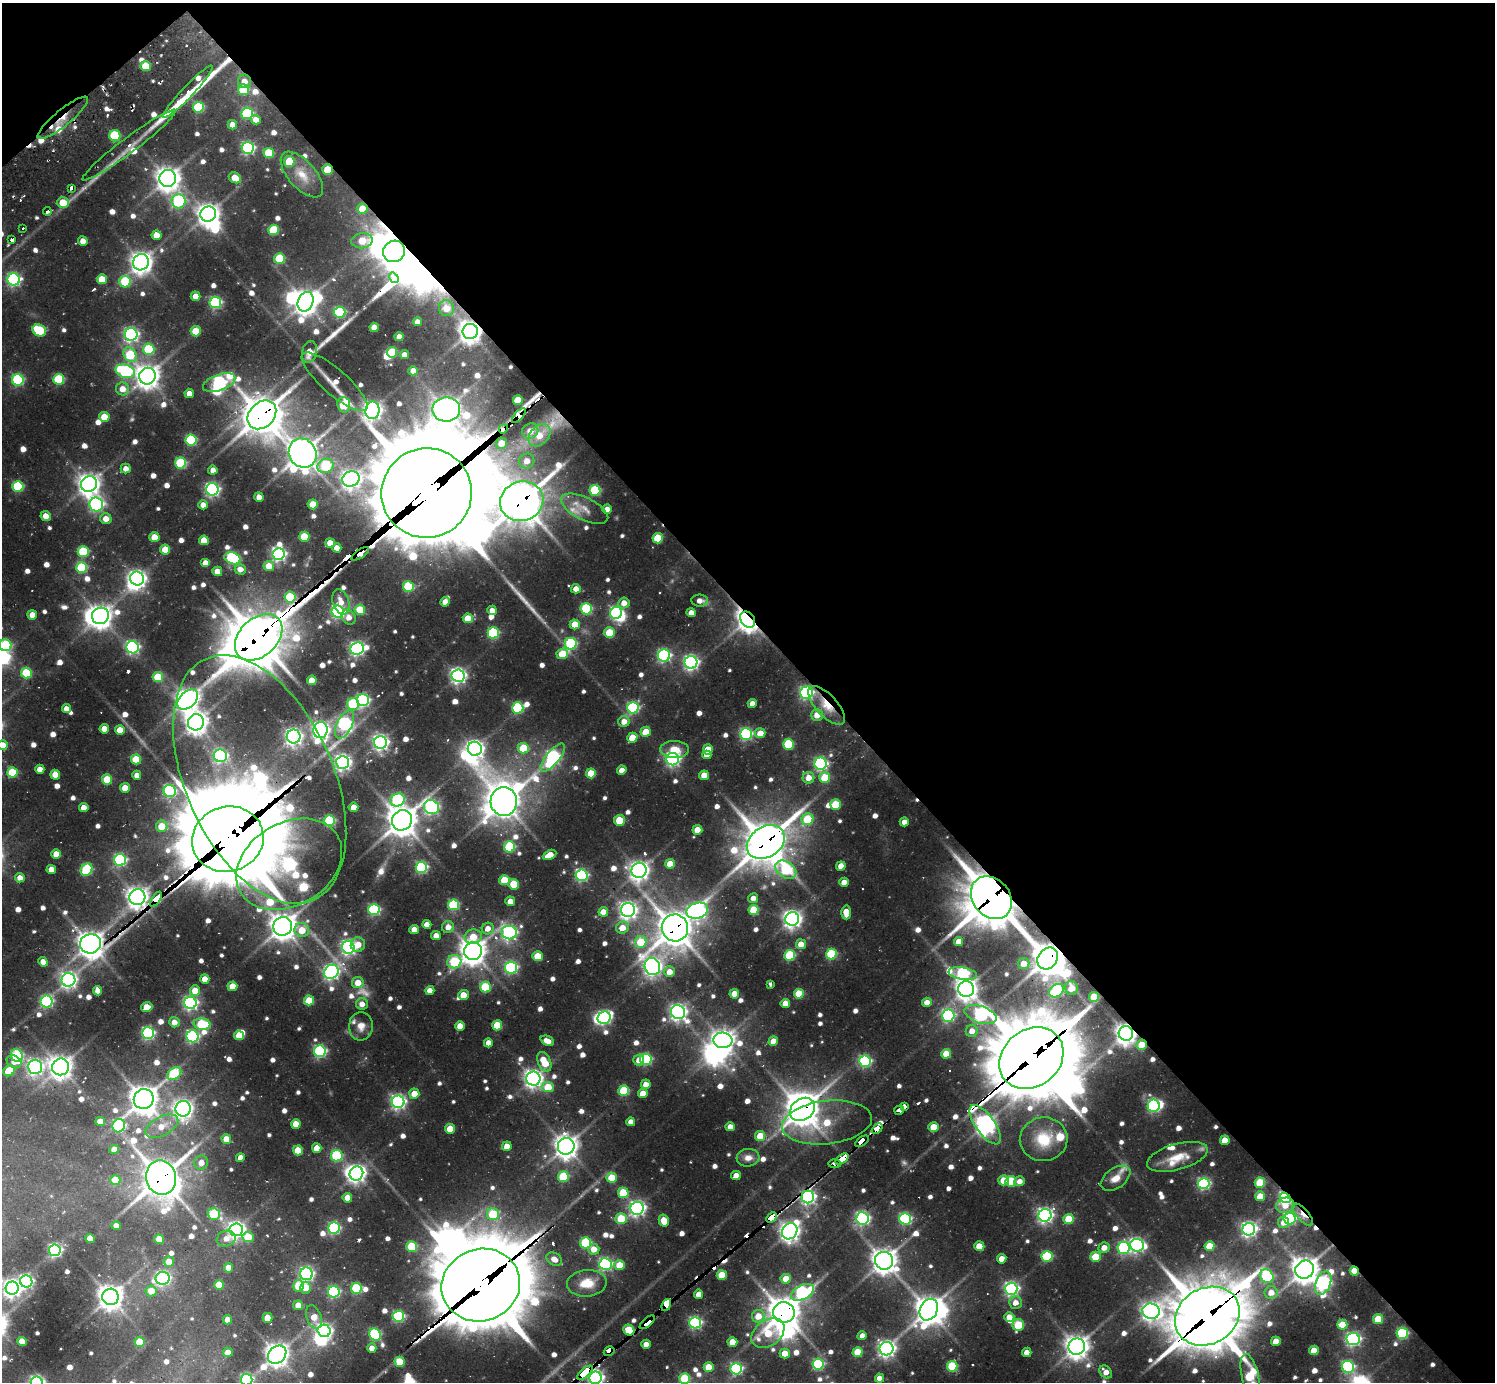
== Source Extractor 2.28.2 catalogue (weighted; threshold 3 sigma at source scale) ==
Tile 3 of 4 x 4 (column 3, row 1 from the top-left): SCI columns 2987-4479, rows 4472-5851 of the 6148 x 6134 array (HDU 1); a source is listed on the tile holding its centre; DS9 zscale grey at full resolution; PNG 1497 x 1384 px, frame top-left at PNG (2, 3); each listed source drawn as its Kron ellipse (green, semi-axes under 4 px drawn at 4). Shown black and unused: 46% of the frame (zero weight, under 2 of 3 exposures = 7% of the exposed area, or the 3 px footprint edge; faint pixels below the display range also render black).
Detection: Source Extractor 2.28.2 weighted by HDU 2 'WHT'; one run over the whole footprint, this tile lists its part. Background 0.136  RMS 0.011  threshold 0.0505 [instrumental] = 3 sigma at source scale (4.5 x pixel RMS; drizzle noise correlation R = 1.50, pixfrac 1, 0.05/0.05 arcsec/px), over >= 5 px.
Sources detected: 890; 9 too faint to see at this stretch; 34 inside a brighter object's white glare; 18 cosmic-ray / hot-pixel residue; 5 long thin detections or spike segments (spike, bleed or trail) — neither listed nor drawn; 15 inside a brighter listed object's ellipse — not listed separately; of the other 809, all 500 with FLUX_AUTO >= 9.39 (the completeness limit of this list) listed and drawn (309 fainter detections not listed), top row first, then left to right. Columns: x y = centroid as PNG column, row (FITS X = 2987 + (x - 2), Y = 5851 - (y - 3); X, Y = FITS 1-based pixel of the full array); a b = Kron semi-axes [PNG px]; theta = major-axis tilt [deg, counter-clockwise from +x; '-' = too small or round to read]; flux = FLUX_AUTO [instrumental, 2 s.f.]
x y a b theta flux
146 66 5 5 - 37
244 81 7 6 - 11
244 90 5 5 - 65
188 92 35 5 47 210
198 107 5 5 - 110
247 113 6 5 - 130
63 118 32 8 39 28
256 120 5 4 - 12
232 125 5 4 - 13
115 136 5 5 - 92
129 145 58 7 37 21
248 148 6 6 - 250
269 153 5 5 - 62
289 161 5 5 - 38
328 170 5 5 - 33
302 174 28 13 -48 22
168 178 8 8 - 1200
235 178 6 5 - 21
71 188 4 3 - 160
178 201 7 7 - 130
63 203 6 5 - 34
362 209 5 5 - 26
47 211 4 3 - 39
208 214 8 7 - 1000
23 228 3 3 - 13
273 230 5 5 - 64
156 235 5 5 - 18
12 240 4 3 - 250
83 241 5 4 - 12
362 241 11 7 6 27
394 251 11 10 - 1100
279 259 5 5 - 70
141 262 8 7 - 1100
394 278 5 4 - 120
14 279 6 6 - 280
102 279 5 5 - 29
125 282 6 5 - 73
196 296 5 4 - 14
215 302 6 5 - 170
305 302 10 7 69 1300
446 308 8 7 - 20
339 312 6 5 - 140
417 322 4 4 - 11
374 327 4 4 - 16
39 330 7 5 -28 81
196 331 5 5 - 39
470 331 8 7 - 1200
131 334 6 6 - 340
399 337 4 4 - 12
149 349 5 5 - 82
309 352 11 7 76 15
392 352 5 5 - 59
130 355 8 6 -61 62
404 355 4 4 - 10
125 371 10 6 -17 180
413 371 5 4 - 12
147 376 8 8 - 1200
59 379 5 5 - 85
18 380 6 5 - 140
335 382 42 12 -41 18
219 383 17 8 20 270
122 389 6 6 - 14
189 393 4 4 - 9.7
518 400 5 5 - 33
344 405 7 6 - 62
446 409 14 12 1 1300
372 410 9 7 81 720
262 415 16 12 45 2800
519 416 9 4 48 670
104 417 5 5 - 27
503 429 5 3 - 860
530 431 8 7 - 13
539 435 13 9 46 22
191 440 5 5 - 120
501 443 6 5 - 19
303 453 15 13 -58 1900
527 461 8 7 - 13
180 463 5 5 - 100
326 466 8 7 - 96
126 469 5 5 - 10
213 470 4 4 - 9.5
351 479 8 7 - 750
89 484 8 7 - 1000
18 486 5 5 - 100
212 489 6 6 - 320
595 490 5 5 - 96
427 493 45 44 - 30000
259 497 4 4 - 11
522 501 22 19 19 3300
313 504 5 5 - 26
96 505 7 7 - 270
203 505 5 4 - 10
584 509 26 11 -26 17
607 509 5 4 - 11
46 516 5 5 - 12
106 519 6 5 - 13
154 537 5 5 - 23
304 537 5 5 - 40
658 538 5 5 - 49
204 540 5 5 - 26
330 543 5 4 - 19
337 548 4 4 - 12
165 549 5 5 - 23
83 552 5 5 - 81
279 554 6 6 - 330
360 554 10 3 33 190
233 558 8 5 -20 190
205 563 5 4 - 19
269 566 5 5 - 19
82 568 5 5 - 93
240 569 5 5 - 9.6
217 571 5 4 - 14
137 579 7 7 - 580
408 587 5 5 - 84
576 589 5 4 - 12
290 597 5 5 - 59
700 601 8 6 -4 9.4
341 602 13 8 -71 13
445 602 5 4 - 12
624 603 5 5 - 12
586 609 5 5 - 120
360 610 5 5 - 37
492 610 4 4 - 10
338 612 6 6 - 270
616 613 6 6 - 200
691 613 4 4 - 12
32 615 5 4 - 15
100 616 9 8 - 1100
349 617 8 6 -53 11
468 618 5 4 - 27
748 620 9 6 -51 1000
575 624 5 5 - 24
493 633 5 5 - 130
609 633 5 5 - 43
259 637 27 19 43 5300
571 644 6 5 - 150
5 645 6 6 - 120
132 647 6 6 - 280
357 648 7 6 - 370
562 654 6 5 - 43
664 655 6 6 - 240
691 662 6 6 - 380
26 673 5 5 - 76
458 676 6 6 - 460
158 677 5 5 - 53
312 680 5 5 - 24
806 693 6 6 - 280
188 699 12 8 42 1000
363 700 6 6 - 230
752 703 4 4 - 12
353 704 6 6 - 80
827 705 24 10 -47 30
518 708 5 5 - 130
633 708 6 5 - 180
66 709 5 4 - 11
817 715 6 5 - 17
624 721 5 5 - 13
196 722 8 8 - 1100
344 724 15 7 62 240
104 729 5 4 - 17
120 730 5 5 - 26
320 730 8 7 - 610
646 732 5 5 - 22
760 733 5 5 - 16
746 734 6 6 - 220
294 736 7 7 - 540
632 738 5 5 - 27
381 742 6 6 - 440
788 744 5 5 - 77
3 745 5 5 - 18
523 748 5 5 - 41
475 749 7 6 - 670
675 749 14 8 -2 19
708 749 5 5 - 28
707 755 4 4 - 9.9
220 756 6 6 - 270
553 758 17 6 50 320
136 759 5 5 - 43
673 759 6 6 - 310
343 762 6 6 - 490
820 764 6 6 - 250
40 769 4 4 - 15
622 770 4 4 - 15
12 772 5 5 - 56
591 773 5 5 - 34
55 775 5 4 - 20
137 775 4 4 - 9.7
704 775 5 4 - 18
809 778 6 6 - 14
825 778 5 5 - 48
107 779 5 5 - 37
260 780 132 74 -66 2300
125 788 5 5 - 19
170 791 6 6 - 190
397 800 7 6 - 160
504 801 14 13 - 2000
835 804 5 5 - 54
353 807 5 4 - 15
431 807 8 7 - 260
84 808 4 4 - 14
807 819 6 5 - 59
402 820 10 9 - 2000
619 820 5 5 - 33
329 821 5 5 - 110
904 822 4 4 - 11
162 826 6 6 - 26
697 830 5 5 - 23
228 839 36 32 18 18000
766 842 20 15 33 3500
509 847 5 5 - 100
56 854 5 4 - 17
549 855 7 4 25 18
120 860 6 6 - 200
289 864 56 41 31 490
670 864 5 5 - 24
841 866 5 4 - 13
421 867 6 5 - 170
51 869 5 4 - 16
87 870 6 5 - 99
639 870 8 7 - 820
786 870 11 8 -34 110
581 875 6 6 - 220
20 878 5 4 - 10
504 880 5 5 - 44
844 882 5 4 - 12
514 884 5 5 - 41
137 897 8 8 - 900
753 898 5 5 - 11
991 898 23 18 -50 4500
156 899 8 3 57 1200
510 901 5 4 - 14
453 905 5 5 - 110
374 910 6 5 - 170
628 910 7 7 - 590
754 910 5 5 - 48
697 911 11 7 16 400
603 912 5 4 - 18
846 912 7 5 -87 18
792 919 7 7 - 670
427 924 4 4 - 13
283 926 9 9 - 1400
448 927 6 6 - 11
488 928 6 5 - 11
622 928 6 5 - 16
675 928 13 13 - 2600
414 929 5 4 - 15
302 930 7 7 - 25
509 932 7 6 - 340
436 936 5 4 - 10
473 937 9 7 12 23
641 942 6 5 - 41
958 942 4 4 - 15
90 944 10 9 - 1400
801 944 5 5 - 17
358 945 7 7 - 14
348 947 6 6 - 390
473 951 9 9 - 1400
831 954 5 5 - 87
790 955 5 5 - 88
538 956 5 5 - 29
1048 958 11 9 54 2400
43 962 5 4 - 15
454 962 7 6 - 78
1024 964 6 5 - 16
652 967 9 7 -66 680
511 968 6 6 - 190
331 972 8 6 44 410
669 972 5 5 - 14
963 974 14 6 -10 180
205 979 4 4 - 16
68 980 7 6 - 480
358 983 5 5 - 18
770 984 4 3 - 17
232 986 5 4 - 23
485 987 5 5 - 70
1071 988 7 6 - 17
966 989 8 8 - 900
430 990 4 4 - 13
98 991 5 4 - 11
195 991 5 5 - 21
1056 991 8 6 35 110
734 994 5 4 - 17
799 994 5 5 - 44
463 995 5 4 - 20
1094 997 5 5 - 30
309 1000 5 5 - 33
47 1001 6 6 - 200
927 1002 5 4 - 11
190 1003 6 6 - 340
785 1003 5 4 - 18
362 1004 6 6 - 9.6
147 1007 6 4 13 20
678 1012 7 7 - 560
981 1015 16 8 -18 250
948 1016 6 6 - 200
604 1018 7 6 - 300
174 1022 5 5 - 13
202 1024 8 5 -6 67
497 1025 5 5 - 44
361 1026 14 12 86 13
460 1026 5 4 - 16
972 1031 6 6 - 11
148 1033 6 6 - 230
1126 1033 7 7 - 980
239 1035 5 4 - 25
192 1036 6 6 - 240
723 1040 9 7 -5 1100
547 1041 7 5 -25 13
773 1041 5 4 - 18
488 1043 4 4 - 12
1142 1045 5 5 - 24
320 1051 6 6 - 210
946 1054 5 5 - 28
17 1055 7 6 - 120
1031 1058 34 28 39 9500
646 1059 5 5 - 150
639 1060 5 5 - 11
865 1061 6 5 - 190
14 1062 8 6 -29 10
544 1062 10 6 -69 37
35 1067 7 7 - 460
61 1067 8 8 - 1200
9 1071 6 5 - 42
174 1073 8 5 36 83
533 1079 7 7 - 670
646 1084 5 4 - 14
548 1087 6 5 - 35
624 1091 5 5 - 74
643 1093 5 4 - 22
414 1094 5 5 - 18
144 1099 10 10 - 1700
398 1102 6 6 - 380
904 1106 4 3 - 140
1154 1106 6 6 - 210
183 1109 8 7 - 750
802 1109 13 10 36 2100
899 1110 5 4 - 51
100 1121 5 4 - 18
631 1122 4 4 - 9.4
827 1122 45 21 7 67
296 1124 5 5 - 19
985 1125 23 9 -55 960
119 1126 7 6 - 150
162 1126 18 9 28 23
730 1127 4 4 - 13
933 1127 5 4 - 26
450 1129 5 5 - 28
877 1129 6 4 44 91
760 1136 5 5 - 29
226 1139 5 5 - 16
1044 1139 24 22 8 52
1225 1140 5 4 - 25
862 1141 8 4 35 88
507 1146 5 4 - 13
566 1146 8 8 - 1100
317 1148 5 5 - 17
114 1149 5 4 - 16
298 1150 5 5 - 34
337 1156 6 5 - 110
1177 1157 31 13 16 27
240 1158 4 4 - 11
748 1158 11 8 5 10
842 1159 7 4 38 610
201 1163 7 7 - 11
834 1164 6 3 0 37
356 1173 7 6 - 620
736 1176 5 4 - 14
563 1177 5 5 - 83
161 1178 17 15 -78 2700
612 1178 5 5 - 40
1116 1178 17 10 36 14
115 1180 5 5 - 34
1004 1180 5 5 - 23
1011 1181 5 5 - 62
1019 1181 5 5 - 9.9
1260 1183 5 5 - 62
1204 1184 6 5 - 210
623 1193 5 5 - 60
1260 1196 5 5 - 31
808 1197 6 6 - 390
347 1198 5 5 - 15
1285 1198 5 5 - 300
1285 1205 9 8 - 13
637 1208 6 6 - 450
214 1214 6 5 - 68
493 1214 6 6 - 60
1045 1215 6 6 - 430
1303 1215 14 6 -48 13
772 1218 6 4 45 460
862 1218 6 6 - 310
621 1219 5 5 - 51
905 1219 6 6 - 170
1069 1219 5 5 - 48
1290 1219 6 6 - 180
664 1220 6 5 - 20
1283 1222 6 5 - 11
116 1226 5 4 - 13
334 1228 6 6 - 180
1249 1229 6 6 - 440
236 1230 6 6 - 580
790 1231 8 7 - 860
248 1237 6 5 - 30
90 1238 4 4 - 21
159 1239 5 4 - 19
226 1239 9 7 20 9.7
586 1243 5 5 - 100
1137 1245 7 6 - 350
979 1246 5 5 - 21
1209 1246 5 5 - 33
412 1247 5 5 - 69
1104 1248 5 5 - 13
1124 1248 6 6 - 180
594 1249 5 5 - 15
55 1250 6 5 - 280
1047 1256 5 5 - 100
1095 1257 5 5 - 39
554 1259 8 6 -32 13
1002 1259 5 4 - 15
884 1261 9 9 - 1400
169 1262 5 5 - 16
605 1264 6 6 - 240
620 1265 5 5 - 30
228 1268 5 4 - 16
1305 1270 9 8 - 1500
1354 1271 5 4 - 33
306 1274 6 6 - 300
722 1275 5 5 - 39
1267 1276 7 6 - 150
163 1278 7 6 - 300
786 1279 5 5 - 22
26 1281 6 6 - 300
587 1283 20 13 5 29
1323 1283 12 7 68 320
219 1285 5 5 - 33
481 1285 40 36 20 14000
298 1286 6 5 - 38
12 1288 6 6 - 610
306 1288 6 5 - 18
356 1288 5 5 - 97
1011 1289 6 6 - 350
151 1291 5 5 - 18
334 1292 6 6 - 190
802 1292 12 7 28 220
1271 1293 6 6 - 17
699 1294 5 4 - 14
110 1297 8 8 - 1200
1015 1302 6 6 - 11
298 1305 5 5 - 15
666 1305 6 4 70 640
929 1310 11 8 62 1400
1151 1311 9 7 -6 700
784 1312 11 10 - 2100
398 1316 5 5 - 160
758 1316 6 6 - 18
1207 1316 34 28 29 6800
314 1317 12 7 -70 16
1009 1317 5 5 - 14
267 1318 5 5 - 21
1378 1319 5 5 - 40
227 1320 4 4 - 12
647 1322 9 4 41 310
695 1323 6 5 - 220
1018 1325 6 6 - 62
1342 1325 5 5 - 33
629 1330 6 5 - 46
324 1331 6 6 - 420
768 1333 18 13 36 46
1402 1333 6 5 - 140
375 1335 6 5 - 150
862 1336 4 4 - 11
1353 1339 7 6 - 330
22 1341 4 4 - 21
1276 1341 5 4 - 23
140 1342 5 5 - 37
732 1342 5 4 - 23
646 1344 4 4 - 11
1077 1347 8 8 - 1100
372 1348 4 4 - 12
886 1349 7 6 - 570
1314 1350 5 4 - 25
609 1351 6 4 33 89
228 1352 5 4 - 12
858 1352 5 5 - 41
1027 1352 4 4 - 13
785 1354 5 5 - 19
277 1355 10 8 42 1100
400 1362 5 5 - 38
818 1364 5 5 - 140
952 1366 5 5 - 84
709 1367 5 4 - 22
1348 1367 6 6 - 200
736 1369 6 5 - 180
1106 1372 7 5 -47 12
585 1373 9 4 40 1600
1250 1376 22 8 -78 110
596 1378 6 6 - 460
685 1378 5 5 - 59
879 1378 4 4 - 11
246 1379 6 6 - 220
37 1382 6 5 - 280
Overlapping masked pixels (flux is a lower limit): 55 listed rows (the first 20) at x y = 188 92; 63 118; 328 170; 362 209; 394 251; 470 331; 262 415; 519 416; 503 429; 501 443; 303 453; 427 493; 522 501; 360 554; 290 597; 748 620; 259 637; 806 693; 827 705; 633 708
Isophote crosses this tile's border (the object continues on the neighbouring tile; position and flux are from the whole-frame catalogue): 7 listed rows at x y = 5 645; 3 745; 1250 1376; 596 1378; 685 1378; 246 1379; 37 1382